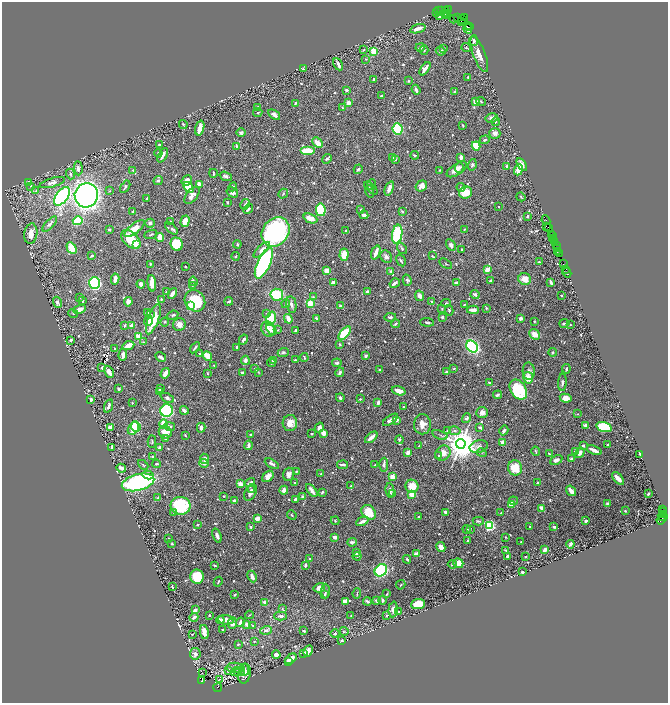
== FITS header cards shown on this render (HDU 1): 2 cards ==
NAXIS1  =                 1332
NAXIS2  =                 1401

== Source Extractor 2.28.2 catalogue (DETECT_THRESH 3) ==
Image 1332 x 1401 px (HDU 1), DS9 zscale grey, zoomed out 1/2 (1 PNG px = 2 x 2 image px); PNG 670 x 705 px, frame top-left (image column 1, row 1401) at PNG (2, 2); each listed source drawn as its Kron ellipse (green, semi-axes under 4 px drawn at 4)
Background 0.539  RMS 0.011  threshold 0.0336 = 3 sigma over >= 5 px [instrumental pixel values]
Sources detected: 795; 45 cannot appear on this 1/2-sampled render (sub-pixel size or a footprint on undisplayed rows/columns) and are neither listed nor drawn; of the other 750, the 500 brightest by FLUX_AUTO listed and drawn (250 fainter detections omitted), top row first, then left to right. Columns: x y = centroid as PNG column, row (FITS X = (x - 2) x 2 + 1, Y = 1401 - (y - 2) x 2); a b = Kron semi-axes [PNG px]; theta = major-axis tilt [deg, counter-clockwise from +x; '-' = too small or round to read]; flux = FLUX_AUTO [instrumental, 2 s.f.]
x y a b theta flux
448 10 2 1 - 140
439 11 3 2 - 53
442 11 4 2 - 160
446 11 3 2 - 290
437 12 2 1 - 73
447 13 3 1 - 99
444 14 3 2 - 830
439 16 3 2 - 11
446 16 2 1 - 120
465 17 4 3 - 120
458 18 3 1 - 33
454 19 4 2 - 110
462 19 2 2 - 330
461 21 4 2 - 710
467 26 2 1 - 33
470 27 2 1 - 37
418 29 8 3 19 17
468 29 4 3 - 27
474 41 5 3 - 5.6
420 47 4 3 - 5.6
466 47 4 3 - 2.4
444 48 3 3 - 2.5
363 50 3 2 - 2.1
424 50 5 4 - 4
373 51 3 2 - 84
441 51 5 4 - 6.9
479 54 19 6 -69 21
365 59 4 3 - 1.9
338 64 6 2 -62 8.9
303 69 3 2 - 2.2
425 69 7 3 54 13
468 77 2 2 - 3.2
374 79 3 2 - 3.6
408 81 3 3 - 1.8
346 90 2 2 - 5.6
416 90 5 2 - 8.8
455 92 4 3 - 2.3
381 96 3 2 - 5.2
481 101 5 2 - 2
475 102 3 3 - 17
295 103 3 2 - 2.8
348 103 3 3 - 20
258 107 3 3 - 3.7
342 107 3 3 - 1.8
258 112 4 3 - 2.8
274 115 7 3 -36 8.7
492 118 6 4 13 6.3
496 121 5 3 - 2.6
183 124 4 3 - 1.9
463 125 3 2 - 2.3
200 128 7 3 75 28
398 129 6 5 - 160
241 133 5 4 - 4.2
495 133 5 5 - 8.5
485 140 5 3 - 3.2
318 143 6 3 -43 27
159 145 2 2 - 2.3
237 146 4 3 - 4
476 146 4 3 - 52
307 151 7 3 0 54
158 153 4 3 - 2.5
163 155 8 2 63 12
415 155 4 3 - 2.6
461 157 4 3 - 10
393 158 4 3 - 6.1
327 159 5 4 - 3.4
395 159 3 2 - 1.9
472 165 6 4 72 5.4
522 165 7 3 -57 8.6
507 166 3 3 - 3.8
78 168 7 3 -86 8.8
459 168 5 4 - 4.9
358 169 5 3 - 4.3
457 169 12 5 33 19
133 170 3 3 - 2.1
440 170 3 2 - 2.2
518 170 6 3 68 38
213 173 4 2 - 2.5
70 174 5 3 - 3.2
226 176 6 4 -18 6.7
158 181 5 3 - 4.9
187 181 6 5 - 18
28 182 4 3 - 5.9
52 182 13 4 16 9
199 184 4 2 - 16
371 184 5 3 - 3.2
31 186 3 3 - 4.1
421 186 6 5 - 19
125 187 7 3 58 4
188 187 6 4 -54 47
233 187 4 3 - 2.3
461 187 4 3 - 3.7
371 188 8 3 -44 4.2
389 188 7 3 67 17
36 191 4 3 - 1.9
109 191 3 3 - 1.8
370 191 6 3 -74 2.4
232 192 6 4 -33 11
466 192 6 6 - 43
283 194 5 3 - 2.4
86 195 12 11 - 990
192 195 10 5 52 14
62 196 11 6 53 430
521 197 4 2 - 2.3
147 198 2 2 - 3.8
227 202 3 2 - 2.3
245 204 5 2 - 4.2
498 207 2 2 - 2.1
248 209 5 2 - 4.1
361 209 4 3 - 2.5
321 210 6 4 -80 160
133 211 3 2 - 3.1
402 211 3 3 - 2.2
364 215 5 3 - 7.3
528 216 3 2 - 3.5
310 218 7 4 -23 21
546 220 5 2 - 100
78 221 5 4 - 66
171 221 3 2 - 2.1
185 221 6 4 73 17
150 223 5 4 - 5.7
50 224 9 4 46 5.7
546 226 2 1 - 29
548 227 2 1 - 71
134 229 12 4 39 29
171 229 7 3 -41 5.1
464 229 3 2 - 2.2
109 230 3 3 - 2.7
346 230 2 2 - 2.5
276 232 15 13 51 410
31 234 10 6 82 18
151 234 6 2 22 2.8
397 234 9 5 80 130
552 234 3 1 - 45
552 236 2 2 - 36
160 237 4 3 - 29
552 238 2 1 - 24
131 239 11 7 -44 66
554 240 3 2 - 70
554 242 2 1 - 110
177 244 7 6 - 68
237 244 4 3 - 4
136 245 2 2 - 82
451 245 6 4 -61 7.7
556 245 4 1 - 130
71 248 6 4 -60 34
402 249 6 3 -55 3.1
558 249 2 1 - 32
262 250 10 4 43 12
461 250 2 2 - 2.1
376 252 7 3 69 19
558 252 4 2 - 84
559 254 3 1 - 62
344 255 6 4 86 31
92 256 2 2 - 2.8
235 256 4 2 - 2.4
432 256 3 2 - 2
386 257 7 5 -53 7.2
401 261 6 2 -59 3.1
539 262 4 2 - 2.8
264 263 16 6 65 580
150 264 2 2 - 3.3
446 264 7 2 -31 2.1
563 264 2 1 - 16
186 266 2 2 - 2
487 269 4 3 - 21
565 269 3 1 - 88
326 271 4 4 - 18
391 271 3 3 - 3
567 273 5 2 - 110
115 279 5 2 - 18
525 279 6 5 - 25
407 280 6 4 -74 4.6
193 281 4 3 - 4.8
491 281 4 3 - 5.2
333 282 4 2 - 16
551 282 4 2 - 6.2
94 283 6 5 - 360
152 283 8 3 -84 30
395 283 5 3 - 10
457 283 4 2 - 8.8
141 284 4 3 - 9.7
193 285 3 3 - 2.4
367 291 3 3 - 3.5
166 292 2 2 - 2.1
172 293 5 2 - 12
475 294 4 3 - 4.9
277 295 6 6 - 80
561 295 2 2 - 3.5
420 296 5 4 - 10
313 297 4 3 - 1.9
80 298 4 2 - 2.8
161 299 2 2 - 2.1
82 301 3 3 - 4.1
195 301 11 9 -52 81
229 301 4 2 - 4.4
57 302 6 3 -66 8.6
128 302 4 4 - 9.2
432 302 3 2 - 2.2
310 303 3 3 - 39
446 303 4 3 - 2.6
286 304 4 3 - 3.4
291 304 8 5 -80 7.5
465 304 3 2 - 2.2
191 306 3 2 - 73
340 306 3 2 - 6.2
486 308 3 2 - 2.4
80 309 6 4 23 12
442 309 3 2 - 2.2
449 310 5 3 - 2.6
473 310 6 2 -3 12
73 313 5 2 - 1.8
148 313 3 2 - 4.4
267 313 3 3 - 1.9
150 315 4 4 - 3.3
173 315 6 3 26 4.5
390 317 6 4 10 5
442 317 3 3 - 3.3
316 318 4 2 - 3.9
520 318 3 3 - 9
153 319 16 5 70 66
271 319 7 4 73 73
288 319 5 3 - 19
148 321 5 3 - 13
534 321 2 2 - 2.2
165 322 4 4 - 2.7
427 322 7 2 -5 3.2
564 323 5 2 - 5.1
179 324 6 6 - 13
396 324 4 2 - 3
124 325 4 3 - 3.2
131 325 4 3 - 6.1
570 325 4 2 - 2.1
268 329 8 6 -63 19
271 329 7 4 -53 15
278 330 3 3 - 1.8
295 330 3 2 - 2.4
345 333 8 4 50 92
535 334 6 4 -40 22
139 337 3 3 - 75
71 340 3 3 - 4
243 340 5 3 - 8.4
144 342 4 3 - 2
340 344 4 3 - 2
128 346 6 3 23 18
472 346 6 5 - 360
237 347 4 2 - 4.4
195 348 6 2 54 4.3
114 349 2 2 - 2.1
283 352 5 4 - 3.8
553 352 4 3 - 3.2
200 354 3 3 - 3.9
123 355 6 3 86 12
207 356 5 3 - 67
366 356 4 3 - 4.5
161 357 6 2 -30 6.8
304 358 4 2 - 2.6
245 360 5 3 - 8
295 360 2 2 - 2.1
273 361 3 3 - 3.4
271 363 4 2 - 3
337 363 5 4 - 5
214 365 2 2 - 3.4
102 368 3 2 - 4.6
454 368 4 3 - 2.1
255 369 3 3 - 5.5
566 369 5 3 - 2.1
380 370 3 2 - 4.4
529 371 8 6 -86 9.1
109 372 6 3 -60 16
258 372 3 3 - 2
340 372 5 3 - 4.8
446 372 3 3 - 5.6
165 373 5 3 - 23
207 373 4 2 - 1.8
242 373 2 2 - 5.7
528 378 6 5 - 24
562 382 9 3 87 4.7
489 383 4 3 - 2.6
119 389 2 2 - 5.6
160 389 3 3 - 4.3
518 390 11 7 -55 130
159 391 4 3 - 1.9
399 391 7 4 -18 17
498 395 4 2 - 5.6
167 398 7 4 -23 5.3
340 398 4 3 - 4.2
566 398 6 4 -11 17
360 399 2 2 - 3.2
91 400 3 2 - 8
132 403 2 2 - 1.8
378 403 3 2 - 8.2
108 406 7 3 72 7.2
403 407 2 2 - 2
184 410 4 3 - 8.5
167 411 6 6 - 370
482 413 6 5 - 11
577 414 3 3 - 2.1
466 418 5 3 - 4.9
390 420 9 3 35 11
397 420 4 2 - 7.4
290 423 8 7 - 20
164 424 5 3 - 40
422 424 10 8 89 22
585 425 3 2 - 5.5
110 427 4 3 - 15
136 427 5 5 - 44
170 427 5 3 - 7.6
480 427 3 2 - 5.9
604 427 8 4 -14 140
133 428 7 5 54 77
201 428 5 3 - 8.3
319 428 5 4 - 11
447 431 4 3 - 3.9
455 431 6 4 -11 4.6
504 431 5 3 - 7.1
165 432 7 6 - 29
324 433 3 3 - 18
251 434 2 2 - 2.1
311 434 3 2 - 3.1
185 435 3 2 - 1.9
440 435 8 2 -18 2.4
371 437 7 2 42 15
165 439 3 2 - 1.9
399 440 4 3 - 3.3
152 441 6 2 -88 2.4
503 442 2 2 - 42
461 444 5 4 - 5800
249 445 5 3 - 9.1
607 445 2 2 - 2.4
419 446 2 2 - 2.5
583 446 2 2 - 6.1
112 447 4 2 - 5.3
160 447 3 3 - 5.9
479 447 9 6 14 9.1
594 450 8 2 -23 20
535 451 5 2 - 2.6
575 451 4 3 - 4.6
408 452 3 2 - 12
443 453 8 7 - 18
482 453 5 2 - 2.1
580 453 5 4 - 12
549 454 4 2 - 2.5
640 454 3 2 - 3.6
438 455 3 2 - 1.8
152 457 3 3 - 3
205 459 5 3 - 11
572 459 3 3 - 6.9
556 460 6 4 29 11
204 463 5 3 - 9.3
157 464 4 2 - 4
272 464 8 3 -28 7.5
143 465 6 2 -43 2
342 465 5 3 - 6.2
375 465 2 2 - 3.1
384 465 7 4 87 5.3
121 468 5 2 - 18
515 468 8 7 - 43
296 471 3 2 - 3
321 473 3 2 - 1.8
289 474 7 5 72 9.8
148 475 5 4 - 8.9
268 476 6 4 45 14
392 477 2 2 - 65
618 478 7 3 -48 25
138 482 17 8 15 350
250 482 5 2 - 6.8
295 482 3 3 - 1.9
538 483 2 2 - 8
240 484 3 3 - 16
351 486 3 2 - 1.8
412 486 6 6 - 36
251 490 3 3 - 3.6
284 490 4 3 - 10
312 490 7 3 -54 11
390 490 7 3 -81 7.3
571 491 6 3 -56 16
251 492 9 5 63 9
322 492 3 2 - 2.8
393 493 4 3 - 3
412 494 3 3 - 31
648 494 2 2 - 3.4
224 496 2 2 - 2
303 497 4 3 - 4.7
158 498 3 3 - 4.3
295 499 4 3 - 4.7
234 500 3 2 - 4.7
513 501 4 2 - 2
607 503 2 2 - 16
511 504 4 3 - 27
181 506 10 9 - 150
542 508 4 2 - 18
663 509 2 1 - 51
625 511 2 2 - 3.3
663 511 2 1 - 28
369 512 8 6 -48 42
446 512 3 3 - 8.6
174 513 3 3 - 2.5
501 513 4 1 - 2.1
662 514 2 1 - 120
292 515 5 2 - 2.6
419 516 2 2 - 7.3
663 517 5 2 - 330
257 518 3 3 - 21
661 520 5 4 - 280
335 521 4 3 - 2.2
362 521 6 3 25 11
478 521 6 3 -1 3.3
585 521 3 3 - 5.8
197 525 2 2 - 2.3
489 525 3 3 - 340
251 527 3 2 - 4.2
530 527 2 2 - 1.9
554 527 3 2 - 9.3
467 529 4 3 - 2.1
470 529 4 2 - 2.1
217 536 7 3 -70 9.5
335 537 3 3 - 8.6
505 537 2 2 - 1.8
169 538 2 2 - 1.8
468 540 3 3 - 3.1
352 542 5 3 - 5.2
521 542 2 2 - 2.5
172 544 3 3 - 1.8
570 544 4 2 - 7.1
441 547 5 4 - 19
506 550 4 2 - 2.2
545 550 3 3 - 12
356 553 4 3 - 6.4
417 554 3 2 - 26
357 556 4 3 - 2.6
507 556 3 2 - 3.1
525 557 2 2 - 2
310 559 3 3 - 2.9
407 559 4 3 - 3.7
458 563 5 4 - 38
452 564 4 3 - 3
214 565 3 2 - 3.4
305 565 4 2 - 4.6
381 570 7 5 44 240
522 572 3 2 - 4.9
252 576 6 3 -65 11
197 577 7 6 - 100
218 582 5 2 - 1.8
401 585 5 2 - 2.1
172 586 3 2 - 2.1
319 588 6 4 15 13
326 591 7 3 -88 3.5
357 593 5 3 - 2.2
235 594 3 2 - 2.8
324 594 3 2 - 3
387 594 2 2 - 2.4
383 600 4 2 - 5.9
367 601 4 2 - 3.8
376 601 3 3 - 5.2
265 602 2 2 - 36
345 602 4 4 - 17
418 604 7 5 6 43
282 609 3 2 - 2.9
393 609 8 4 85 9.8
195 610 3 2 - 11
398 611 3 2 - 2
209 615 2 2 - 3.8
249 615 4 2 - 1.9
387 615 3 2 - 2.4
281 616 6 3 1 5.9
351 616 2 2 - 2.3
194 617 4 2 - 7.4
220 620 4 3 - 21
226 620 8 5 -6 17
240 622 5 3 - 10
232 623 6 4 74 9.8
247 624 3 3 - 13
253 625 3 3 - 2.3
223 630 2 2 - 4.4
266 630 6 4 17 6.4
304 631 3 2 - 2.9
344 631 4 3 - 2.1
204 632 7 3 -80 17
335 633 4 3 - 4.3
192 634 2 2 - 1.9
342 640 3 2 - 4.5
254 641 3 2 - 1.8
238 644 3 3 - 2.5
308 651 6 4 62 12
304 653 2 2 - 12
195 654 6 5 - 11
276 655 4 4 - 14
291 659 6 3 38 12
288 661 3 2 - 7.1
235 668 8 5 -6 10
228 670 2 2 - 13
245 670 6 4 -83 5.8
236 671 6 3 30 3
240 671 6 3 38 3.5
202 673 2 1 - 1.8
244 674 10 6 81 13
220 679 2 1 - 2.6
201 681 4 3 - 890
218 688 4 2 - 460
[250 fainter detections neither listed nor drawn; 45 sub-pixel or undisplayed-footprint detections neither listed nor drawn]